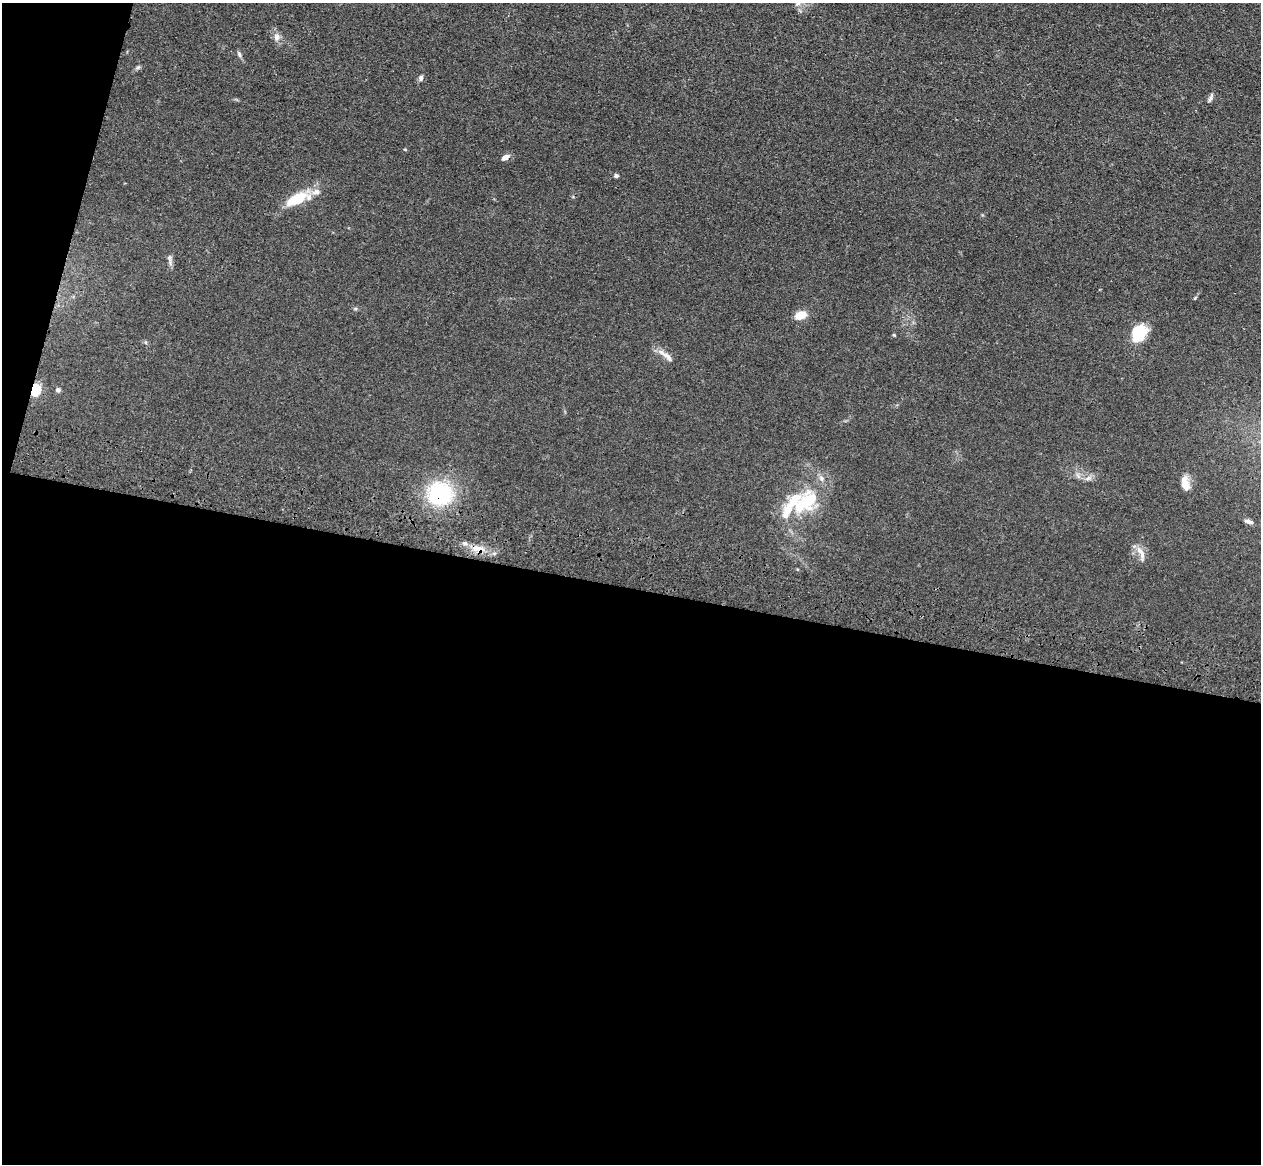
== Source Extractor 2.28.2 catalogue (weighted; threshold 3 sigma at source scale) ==
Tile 13 of 4 x 4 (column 1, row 4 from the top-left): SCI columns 37-1295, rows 362-1523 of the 5108 x 5248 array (HDU 1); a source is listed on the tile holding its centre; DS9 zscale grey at full resolution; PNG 1263 x 1166 px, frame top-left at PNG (2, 3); no overlay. Shown black and unused: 52% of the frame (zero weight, under 3 of 4 exposures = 6% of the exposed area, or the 3 px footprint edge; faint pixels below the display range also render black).
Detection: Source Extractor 2.28.2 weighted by HDU 2 'WHT'; one run over the whole footprint, this tile lists its part. Background 0.0613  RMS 0.0074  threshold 0.0333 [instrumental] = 3 sigma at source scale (4.5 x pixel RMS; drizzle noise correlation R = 1.50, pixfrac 1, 0.05/0.05 arcsec/px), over >= 5 px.
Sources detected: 29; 1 inside a brighter object's white glare — not listed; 5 inside a brighter listed object's ellipse — not listed separately; the other 23 listed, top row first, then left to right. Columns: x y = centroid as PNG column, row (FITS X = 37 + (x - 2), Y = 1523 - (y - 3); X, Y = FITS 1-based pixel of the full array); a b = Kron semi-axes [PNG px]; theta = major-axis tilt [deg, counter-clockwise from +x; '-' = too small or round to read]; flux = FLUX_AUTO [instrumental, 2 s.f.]
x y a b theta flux
797 3 8 7 - 3
276 37 10 8 78 3.4
239 54 8 5 -61 1.5
138 67 7 4 2 1.2
421 78 7 6 - 1.9
1210 98 14 4 69 2
505 157 9 6 30 3.9
616 176 5 5 - 1.5
296 199 25 11 26 23
1195 298 5 3 - 0.7
800 315 10 7 24 12
1138 334 19 14 65 27
894 335 4 3 - 0.65
668 357 17 7 -41 4.9
35 390 5 5 - 92
58 390 6 5 - 1.8
1088 478 8 5 44 2.1
1185 484 16 8 -75 8.6
440 493 29 26 -10 58
807 501 29 23 69 34
1249 522 11 5 -16 2.2
478 548 17 8 -17 8.2
1141 553 22 7 -67 5.8
Overlapping masked pixels (flux is a lower limit): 3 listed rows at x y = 35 390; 440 493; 478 548
Isophote crosses this tile's border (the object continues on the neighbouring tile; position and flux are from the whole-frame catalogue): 1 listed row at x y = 797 3